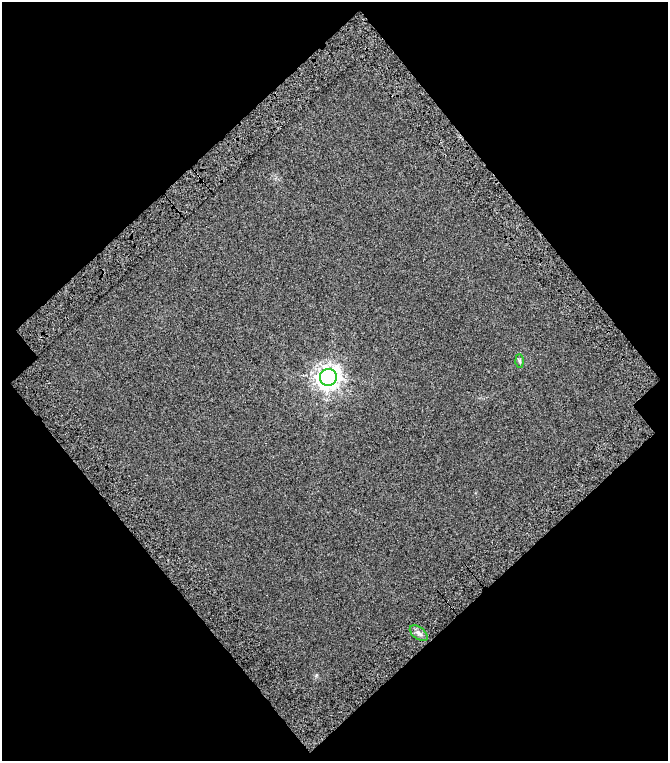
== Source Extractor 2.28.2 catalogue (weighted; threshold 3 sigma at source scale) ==
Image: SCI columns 93-758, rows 49-807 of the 851 x 854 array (HDU 1 of 3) = the unmasked area's bounding box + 8 px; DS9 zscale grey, full resolution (1 PNG px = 1 image px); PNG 670 x 763 px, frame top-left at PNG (2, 2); each listed source drawn as its Kron ellipse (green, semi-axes under 4 px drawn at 4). Shown black and unused: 49% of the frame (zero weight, under 4 of 7 exposures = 22% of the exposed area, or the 3 px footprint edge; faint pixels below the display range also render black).
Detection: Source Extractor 2.28.2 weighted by HDU 2 'WHT'. Background 0.0099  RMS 0.0049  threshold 0.0199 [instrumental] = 3 sigma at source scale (4.09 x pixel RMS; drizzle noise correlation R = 1.36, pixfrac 0.8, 0.0396/0.0396 arcsec/px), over >= 5 px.
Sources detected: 3; all 3 listed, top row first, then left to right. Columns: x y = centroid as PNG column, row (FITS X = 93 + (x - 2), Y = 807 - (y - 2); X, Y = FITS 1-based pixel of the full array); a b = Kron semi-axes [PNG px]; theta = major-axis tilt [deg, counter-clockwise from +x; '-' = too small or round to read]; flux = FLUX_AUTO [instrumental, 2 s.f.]
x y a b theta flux
519 361 6 4 -88 0.74
328 377 8 8 - 340
419 633 10 6 -38 1.7